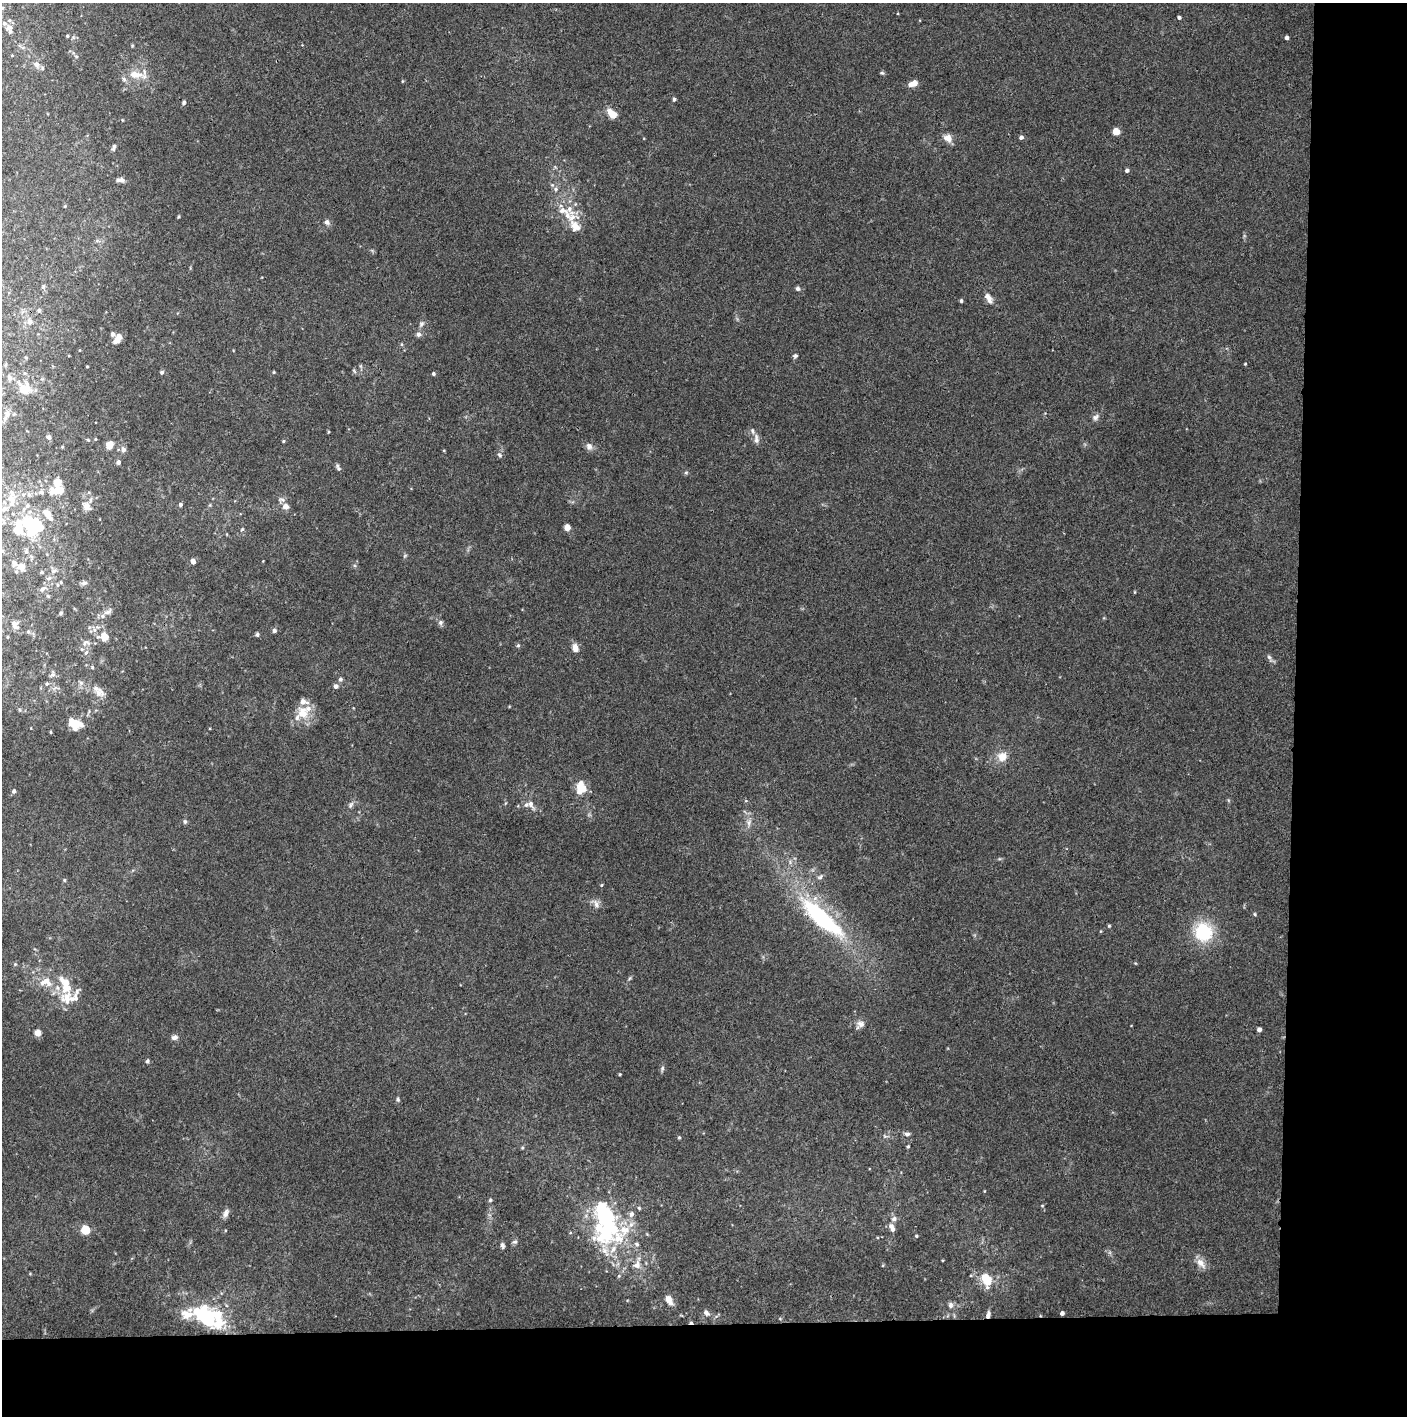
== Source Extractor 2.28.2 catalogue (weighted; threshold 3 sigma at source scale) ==
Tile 9 of 3 x 3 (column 3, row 3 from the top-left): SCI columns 2813-4217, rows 1-1414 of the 4222 x 4244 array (HDU 1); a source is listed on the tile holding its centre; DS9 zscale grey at full resolution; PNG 1409 x 1418 px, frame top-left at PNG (2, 3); no overlay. Shown black and unused: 14% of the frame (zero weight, under 3 of 4 exposures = <1% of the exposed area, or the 3 px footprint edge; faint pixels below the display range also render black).
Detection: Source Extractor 2.28.2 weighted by HDU 2 'WHT'; one run over the whole footprint, this tile lists its part. Background 0.0332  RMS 0.0045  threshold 0.02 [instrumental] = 3 sigma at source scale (4.5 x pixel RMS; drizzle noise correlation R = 1.50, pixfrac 1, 0.05/0.05 arcsec/px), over >= 5 px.
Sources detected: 198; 7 inside a brighter object's white glare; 1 cosmic-ray / hot-pixel residue — not listed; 33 inside a brighter listed object's ellipse — not listed separately; the other 157 listed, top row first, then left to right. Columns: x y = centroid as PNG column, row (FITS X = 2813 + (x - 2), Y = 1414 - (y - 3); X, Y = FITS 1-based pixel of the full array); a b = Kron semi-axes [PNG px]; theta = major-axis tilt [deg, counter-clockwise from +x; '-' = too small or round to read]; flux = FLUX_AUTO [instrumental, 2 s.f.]
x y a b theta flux
2 8 5 4 - 0.65
1179 17 4 3 - 0.84
9 27 11 8 13 2.2
67 36 3 3 - 0.52
1287 37 4 4 - 1.1
12 55 4 3 - 0.33
76 56 6 3 -19 0.54
36 64 8 7 - 2.4
882 73 6 5 - 0.66
135 74 24 10 -6 7.1
402 81 5 3 - 0.42
913 83 9 5 19 4.6
674 99 4 4 - 0.91
184 102 6 4 60 0.91
612 114 12 7 -42 5.4
1116 131 5 5 - 8.9
1021 137 4 4 - 1.4
948 138 11 8 -32 3.7
114 147 9 5 74 1
1127 170 5 4 - 1
120 180 11 5 4 1.7
556 189 7 6 - 1.3
178 216 5 3 - 0.5
327 222 7 6 - 1.6
575 226 28 12 -67 7.9
798 289 6 5 - 0.96
988 298 13 7 -59 3
961 301 5 4 - 0.73
39 310 5 5 - 0.65
30 321 8 7 - 2
421 324 9 6 62 1.4
113 334 5 5 - 1.2
419 334 8 6 8 1.5
118 338 10 6 61 4.4
401 344 5 3 - 0.53
795 356 5 4 - 0.92
1245 364 3 3 - 0.43
87 366 3 2 - 0.35
162 372 5 5 - 0.84
274 372 4 4 - 0.4
24 373 5 3 - 0.52
433 374 4 4 - 0.8
10 378 9 6 -67 1.6
25 389 14 13 - 7.9
7 415 12 7 79 2.1
1095 417 10 7 35 1.7
49 437 5 4 - 1.2
95 439 4 4 - 0.43
756 439 13 6 -84 2.1
88 440 5 4 - 0.49
283 441 4 3 - 0.49
110 445 7 6 - 5.3
589 446 10 8 -80 2
123 449 8 6 -88 1.6
499 455 7 5 -41 0.97
118 462 4 4 - 1.7
338 468 9 5 -65 1.1
686 473 6 4 1 0.62
58 485 21 9 -74 5.8
42 492 6 5 - 0.96
282 499 9 6 -19 1.4
12 503 16 8 78 4.3
180 504 5 4 - 0.98
86 506 9 7 -59 3.9
285 506 6 5 - 3.4
51 519 8 5 -36 1.1
30 525 28 18 66 14
567 527 4 4 - 7.2
242 529 5 4 - 0.55
193 561 4 4 - 3.1
21 567 11 9 -36 3.8
53 571 7 7 - 1.5
41 572 5 4 - 0.58
49 578 7 6 - 1.3
61 582 5 4 - 0.51
84 583 6 6 - 1.6
57 585 5 3 - 0.54
42 589 7 6 - 1.7
48 596 5 4 - 0.56
108 612 13 6 29 2.2
61 613 6 5 - 0.74
440 623 7 6 - 1.1
14 624 10 7 -65 3.2
94 630 7 6 - 1.5
274 631 5 5 - 1.1
28 632 6 4 -68 0.74
257 634 5 5 - 0.9
7 637 4 3 - 0.42
104 637 11 10 - 5.6
86 643 14 8 -6 2.3
518 645 5 4 - 0.67
575 648 10 6 -78 3.2
86 652 9 5 63 1.2
1269 657 7 4 -45 1
92 667 5 4 - 0.57
53 674 9 6 65 1.4
340 679 6 5 - 1.1
47 684 6 5 - 0.8
336 686 5 5 - 1.4
100 693 15 9 -16 3.8
20 710 6 3 -71 0.54
303 713 18 15 -83 9
75 724 16 10 -24 8.9
50 732 4 3 - 0.42
1002 757 14 12 29 5.1
582 788 17 10 52 6.3
14 791 5 4 - 1.1
530 804 13 7 -57 2.5
351 805 11 5 61 1.3
185 822 6 5 - 0.97
749 822 9 6 72 1.8
820 877 8 6 41 1.1
64 880 4 4 - 0.52
601 885 5 3 - 0.45
596 904 13 7 -68 2.2
1255 914 5 3 - 0.51
821 917 61 17 -42 57
1109 926 4 3 - 0.52
1203 932 18 16 -76 25
1135 963 5 3 - 0.38
15 964 5 4 - 0.55
630 978 6 4 70 0.6
46 981 18 7 37 3.7
67 998 25 17 -89 9.7
861 1024 10 9 - 2.4
1259 1029 4 4 - 2.3
37 1033 4 4 - 7.6
174 1037 9 6 12 1.6
147 1061 5 5 - 0.81
662 1068 7 5 71 0.93
620 1074 4 3 - 0.38
398 1099 6 5 - 0.76
907 1134 7 5 7 1.2
679 1137 4 4 - 0.52
908 1146 4 3 - 0.5
490 1200 4 4 - 0.62
1042 1206 5 3 - 0.37
639 1208 5 4 - 0.56
226 1213 11 6 69 2
894 1219 8 7 - 1.5
892 1228 12 6 -63 2.5
85 1230 5 5 - 23
916 1236 4 3 - 0.47
618 1238 64 26 -7 34
515 1242 7 5 2 0.92
502 1245 8 5 -69 1.1
1201 1263 16 8 -50 3.7
971 1275 5 3 - 0.45
619 1276 5 5 - 0.61
987 1280 14 9 -70 9.8
669 1300 13 8 -61 3.1
950 1305 8 6 -81 1.4
706 1313 8 5 -49 1.6
1062 1313 4 4 - 1.5
988 1315 8 5 72 1.8
206 1318 36 15 -32 36
780 1319 5 3 - 0.4
Overlapping masked pixels (flux is a lower limit): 1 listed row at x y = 988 1315
Isophote crosses this tile's border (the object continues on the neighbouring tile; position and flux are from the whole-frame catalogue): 1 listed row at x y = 2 8